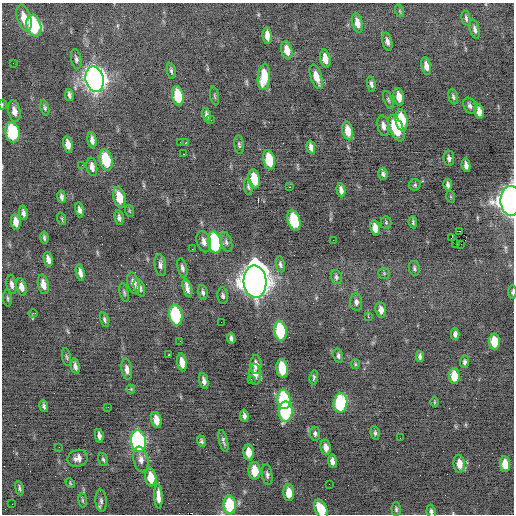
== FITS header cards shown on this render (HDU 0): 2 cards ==
NAXIS1  =                  512 / Axis length
NAXIS2  =                  512 / Axis length

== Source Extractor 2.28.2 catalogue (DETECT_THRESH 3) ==
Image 512 x 512 px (HDU 0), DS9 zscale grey, 1 PNG px = 1 image px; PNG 516 x 516 px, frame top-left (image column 1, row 512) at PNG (2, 3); each listed source drawn as its Kron ellipse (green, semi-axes under 4 px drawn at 4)
Background -0.32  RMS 0.8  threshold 2.39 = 3 sigma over >= 5 px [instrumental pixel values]
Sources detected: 168; all 168 listed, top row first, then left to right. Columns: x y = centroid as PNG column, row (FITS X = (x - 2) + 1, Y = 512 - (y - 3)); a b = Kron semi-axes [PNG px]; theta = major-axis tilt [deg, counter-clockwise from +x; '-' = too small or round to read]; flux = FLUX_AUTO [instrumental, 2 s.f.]
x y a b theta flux
400 11 6 4 -71 60
24 18 14 7 -74 830
466 18 8 3 -78 97
357 23 10 5 -76 400
34 26 11 7 -75 4400
475 29 10 4 -77 170
267 36 8 4 -85 390
387 42 9 5 -76 210
287 50 9 5 -78 530
76 59 10 5 -80 140
325 59 9 5 -79 530
13 63 2 2 - 37
426 66 9 4 -79 330
171 71 8 4 -80 110
264 77 13 6 84 1400
316 77 12 5 -72 560
95 79 13 9 -78 35000
371 84 8 4 -80 140
69 95 6 3 -78 150
178 96 10 5 -80 1800
214 96 9 3 -79 79
399 97 9 5 -80 480
453 97 8 4 -74 120
388 100 9 4 -67 110
2 105 5 2 - 48
470 106 8 6 -63 160
45 108 8 4 -77 97
14 111 11 6 -78 350
479 111 8 4 -82 390
207 115 7 3 -78 160
211 120 2 2 - 160
402 120 11 6 -81 2000
383 126 10 5 -79 240
396 128 14 7 -66 2100
348 131 9 5 -77 660
12 132 10 7 -80 3600
92 140 8 4 -82 250
181 142 3 2 - 390
186 142 4 2 - 350
68 144 8 4 -78 400
239 145 9 5 -83 110
311 147 7 4 -78 220
183 154 2 2 - 250
449 158 7 5 -84 150
106 160 10 6 -77 2100
269 160 10 5 -79 1800
82 165 3 2 - 43
466 165 7 4 -80 270
92 167 9 5 -80 310
383 174 6 5 - 140
254 179 9 5 -79 1300
415 185 6 5 - 86
448 185 6 3 -80 140
248 187 8 4 -80 110
289 187 2 2 - 260
341 190 7 4 -80 230
61 197 6 3 -81 150
119 197 10 6 -76 990
451 197 6 4 -72 57
511 201 15 10 -90 28000
79 210 8 4 -79 180
130 211 6 3 -71 60
23 213 7 4 -81 160
119 218 7 4 -80 160
62 219 6 4 -72 64
294 220 10 6 -74 2800
16 222 8 4 -82 460
386 222 6 5 - 84
413 222 6 3 -84 88
375 228 8 5 -81 440
459 231 4 2 - 200
451 237 4 2 - 13
44 238 6 3 -84 97
333 240 2 2 - 50
204 242 11 7 -75 280
215 242 11 6 -79 7100
226 242 10 5 -74 170
455 244 2 2 - 42
461 244 3 2 - 210
192 249 2 2 - 41
48 259 7 4 -77 250
280 264 8 4 -79 140
160 265 11 6 -83 200
182 268 10 4 -76 160
414 268 7 5 -80 110
80 273 8 4 -80 240
384 273 5 5 - 77
336 277 7 5 -73 120
255 282 16 11 -86 76000
133 283 11 6 -73 360
12 284 10 5 -81 200
43 284 10 5 -79 390
21 287 9 5 -77 320
139 288 9 5 -69 230
187 288 9 4 -73 380
203 292 7 4 -77 140
512 292 6 3 84 100
124 293 9 4 -77 92
223 296 8 5 -83 130
7 298 8 3 -85 80
356 302 9 6 -85 200
381 310 8 5 -84 330
33 313 4 4 - 60
176 315 10 6 -80 4700
368 317 2 2 - 300
105 320 7 4 -74 110
221 322 2 2 - 24
280 331 10 6 -83 3100
455 334 6 4 -90 160
231 338 5 3 - 130
180 341 3 2 - 50
494 342 8 5 -88 1000
169 355 3 2 - 480
338 356 7 4 -76 120
420 356 5 4 - 140
67 357 9 3 -79 86
182 362 9 4 -81 510
464 362 6 4 84 130
355 364 5 4 - 66
256 365 9 6 90 310
75 366 8 4 -78 190
282 368 9 5 -83 2000
127 369 10 5 -82 260
255 374 10 6 -88 370
454 376 8 5 -89 860
314 377 7 3 82 80
251 380 3 2 - 95
204 381 8 4 -79 220
131 389 4 4 - 52
284 399 10 6 -84 3600
434 402 5 3 - 50
340 403 10 7 84 5000
44 406 6 3 -82 120
108 407 3 2 - 83
286 412 10 7 89 5000
244 416 6 4 -82 190
156 420 8 5 -77 530
375 433 7 4 -83 110
315 434 7 5 -84 140
99 436 7 4 -78 210
400 438 2 2 - 26
138 441 11 7 -81 11000
201 441 6 3 -71 97
223 441 11 3 -75 150
59 447 2 2 - 38
326 447 7 5 -80 350
249 452 8 5 -86 660
78 458 10 8 19 330
103 459 7 5 -71 99
141 459 13 7 -78 310
332 461 6 4 -84 280
459 464 9 5 -85 530
505 464 8 5 -85 820
254 471 9 6 -86 920
267 475 10 5 -83 150
151 477 9 5 -82 910
70 483 5 3 - 54
329 484 2 2 - 22
19 488 7 3 -80 100
289 493 8 5 -88 710
158 496 12 4 -87 380
83 500 7 3 -81 73
101 501 11 5 -85 160
12 504 2 2 - 27
230 505 9 6 -87 2400
321 509 10 6 -63 1300
396 509 7 4 -89 110
431 511 6 4 -81 120
At the frame edge (FLAGS 8, measured only in part): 6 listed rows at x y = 2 105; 511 201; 512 292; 230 505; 321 509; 431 511